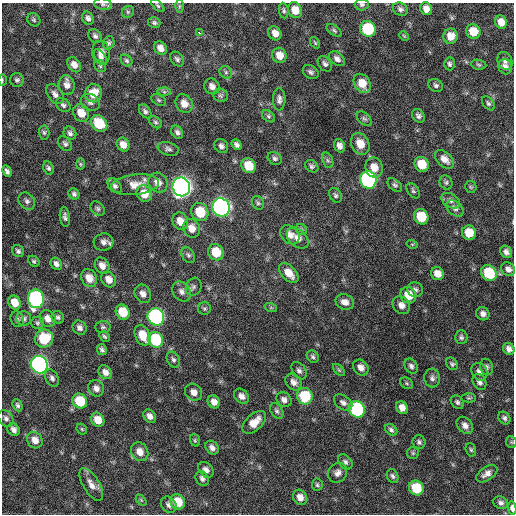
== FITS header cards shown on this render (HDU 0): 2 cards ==
NAXIS1  =                  512 / Axis length
NAXIS2  =                  512 / Axis length

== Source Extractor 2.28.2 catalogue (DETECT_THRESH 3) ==
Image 512 x 512 px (HDU 0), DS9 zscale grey, 1 PNG px = 1 image px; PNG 516 x 516 px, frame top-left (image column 1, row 512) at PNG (2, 3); each listed source drawn as its Kron ellipse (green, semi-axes under 4 px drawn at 4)
Background 283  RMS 18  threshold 53.1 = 3 sigma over >= 5 px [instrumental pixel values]
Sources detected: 214; all 214 listed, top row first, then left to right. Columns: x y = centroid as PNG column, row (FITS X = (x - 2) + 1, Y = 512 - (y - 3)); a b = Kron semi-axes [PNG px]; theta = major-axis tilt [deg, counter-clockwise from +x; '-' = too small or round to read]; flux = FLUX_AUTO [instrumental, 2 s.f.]
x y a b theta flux
103 4 9 5 -7 3700
362 5 7 6 - 2800
158 6 8 4 -42 2100
179 6 6 4 89 1700
400 9 8 6 -34 4000
426 9 6 6 - 7900
295 10 8 7 - 15000
284 11 8 5 -82 2300
128 12 6 5 - 2000
88 18 7 5 -59 3900
34 20 7 6 - 2500
501 22 7 5 -67 12000
154 23 6 5 - 2500
368 29 8 7 - 73000
334 30 9 4 -35 2300
473 31 7 7 - 22000
199 33 4 3 - 25000
275 33 7 6 - 8600
95 36 7 6 - 3500
404 36 5 3 - 1100
451 36 7 7 - 13000
109 43 7 5 75 2600
315 43 6 4 -55 1500
160 48 7 6 - 7800
101 52 12 9 -83 7800
279 55 8 7 - 12000
101 57 9 5 -55 3500
177 59 8 6 -51 3300
337 59 9 6 -42 5100
127 61 6 5 - 2300
505 61 9 7 -64 4600
325 64 8 6 -52 3500
449 64 6 5 - 2700
74 65 8 6 -53 7100
479 65 8 5 -8 1800
100 66 6 5 - 2100
505 67 7 6 - 4400
226 72 7 5 -47 2800
311 72 8 6 -31 3300
2 80 6 2 89 1300
17 80 7 7 - 3000
362 83 10 7 -56 18000
67 85 10 8 -80 7600
436 85 7 6 - 3200
212 86 8 7 - 6200
164 92 7 4 -1 2400
93 93 9 8 - 21000
55 94 11 7 -56 5600
220 95 7 6 - 2700
279 99 11 6 89 4800
159 100 8 5 -27 2300
90 102 10 8 -19 4700
488 103 8 5 -51 2600
184 104 10 8 -57 11000
63 105 8 6 -42 3200
145 111 8 5 -53 3200
81 113 9 7 -57 16000
269 116 7 5 -41 2300
418 116 7 5 -51 3800
364 119 9 5 -43 2500
156 122 7 5 -41 2300
99 123 9 7 -44 39000
44 132 7 5 -87 2400
177 132 7 5 -57 3900
70 133 7 6 - 3600
65 144 8 5 -50 3200
360 144 11 8 -63 17000
123 145 7 6 - 8400
237 145 6 4 -48 3800
221 146 7 6 - 4300
339 146 7 5 -69 5800
168 149 11 6 -17 3700
275 158 7 6 - 3100
444 159 11 7 -44 9200
328 160 8 5 -69 2500
80 164 6 4 -89 1500
422 164 8 7 - 23000
248 166 8 7 - 24000
312 166 7 5 -39 2700
374 167 10 8 -70 14000
49 168 7 5 -66 2600
7 171 6 4 -61 3500
368 180 9 8 - 240000
446 182 7 6 - 2600
158 183 10 9 - 9500
135 185 24 10 6 16000
395 185 8 5 -39 2800
115 186 8 6 -50 3600
181 187 9 8 - 890000
471 187 6 5 - 1700
413 191 8 5 -56 2600
74 194 6 5 - 2900
144 194 8 7 - 17000
336 195 8 6 -60 2800
27 201 9 7 -47 4000
451 201 10 6 -31 4400
258 203 7 5 -63 2400
221 207 9 8 - 500000
455 208 10 6 -40 4600
98 209 8 6 -46 2700
200 212 9 8 - 35000
65 217 10 5 -83 3700
421 217 8 7 - 33000
180 221 9 7 -62 12000
191 228 10 8 -65 12000
301 229 6 5 - 1900
469 233 7 7 - 20000
290 235 11 8 -44 8400
298 238 12 8 -42 8400
103 242 10 8 13 5800
412 244 5 3 - 1100
18 251 6 5 - 3100
216 252 8 7 - 29000
506 252 6 5 - 4500
188 255 8 6 -61 2800
34 261 6 4 -44 2100
56 264 6 5 - 4500
102 266 8 7 - 8300
508 269 7 6 - 5400
289 273 12 7 -46 14000
489 273 8 7 - 46000
437 274 7 6 - 10000
89 278 9 7 -56 12000
109 279 8 7 - 9500
194 287 9 7 63 3800
415 290 8 7 - 4100
181 291 11 8 -55 6200
143 294 10 7 -60 6800
408 295 8 7 - 21000
36 299 9 8 - 240000
345 302 9 7 -24 7200
15 303 7 6 - 15000
401 305 9 8 - 7000
271 308 6 4 -18 1600
204 309 6 6 - 2300
123 312 8 6 -56 31000
483 314 7 6 - 5000
58 317 6 6 - 2700
156 317 9 8 - 320000
24 318 7 7 - 3600
17 319 8 6 -65 2900
48 319 9 7 -54 8900
37 323 6 6 - 2400
103 327 8 6 2 2500
80 328 7 6 - 4800
143 335 11 7 -66 20000
104 336 6 3 -44 2000
461 337 7 6 - 2800
44 338 9 8 - 43000
156 340 8 7 - 73000
509 349 6 5 - 5300
102 350 6 4 -62 2700
313 357 6 5 - 2800
173 360 8 6 -60 3300
452 364 7 5 -50 2400
39 365 9 8 - 430000
411 366 8 6 -57 3600
361 367 8 7 - 7000
487 367 8 6 -77 3300
339 370 7 4 -45 2100
299 371 10 6 -54 4100
105 372 7 6 - 6600
479 372 9 7 -57 6300
52 378 9 6 -61 4100
432 378 9 8 - 4500
294 382 9 7 -46 6800
480 382 8 6 -61 4300
407 383 7 5 -37 2100
96 388 8 7 - 6000
194 392 9 8 - 7800
242 396 8 6 -47 6600
305 396 8 7 - 53000
469 398 7 4 0 1900
284 400 8 6 -40 5200
80 401 8 7 - 42000
214 402 7 5 -53 7400
457 402 7 6 - 3000
343 403 10 6 -37 5200
18 405 6 4 -66 2600
402 408 7 5 -59 8500
357 409 8 7 - 150000
277 411 8 5 -58 3200
150 416 7 5 -52 5900
6 418 9 6 -54 3800
504 418 7 5 -49 2900
98 420 7 6 - 15000
254 422 14 8 44 15000
465 425 9 7 -48 6700
82 429 6 4 -47 1500
14 430 7 5 -50 5300
391 430 6 5 - 3100
35 440 8 7 - 9000
195 440 6 5 - 1700
419 442 6 6 - 3000
511 442 6 5 - 1600
212 448 7 6 - 5000
471 450 7 5 -72 2100
140 452 10 8 -55 10000
413 453 6 6 - 1900
345 462 8 6 -50 3700
206 470 9 6 -48 5500
338 473 10 9 - 6400
487 474 12 6 34 6700
393 476 7 5 -64 3100
202 479 8 6 -59 3900
91 484 18 8 -59 9500
317 485 6 5 - 2100
416 488 8 7 - 40000
300 497 8 6 -56 8900
141 500 6 4 -46 1400
178 502 8 7 - 26000
501 503 7 6 - 3900
169 505 9 7 -50 4400
512 508 7 4 -84 5400
At the frame edge (FLAGS 8, measured only in part): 4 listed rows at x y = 103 4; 362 5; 2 80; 512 508